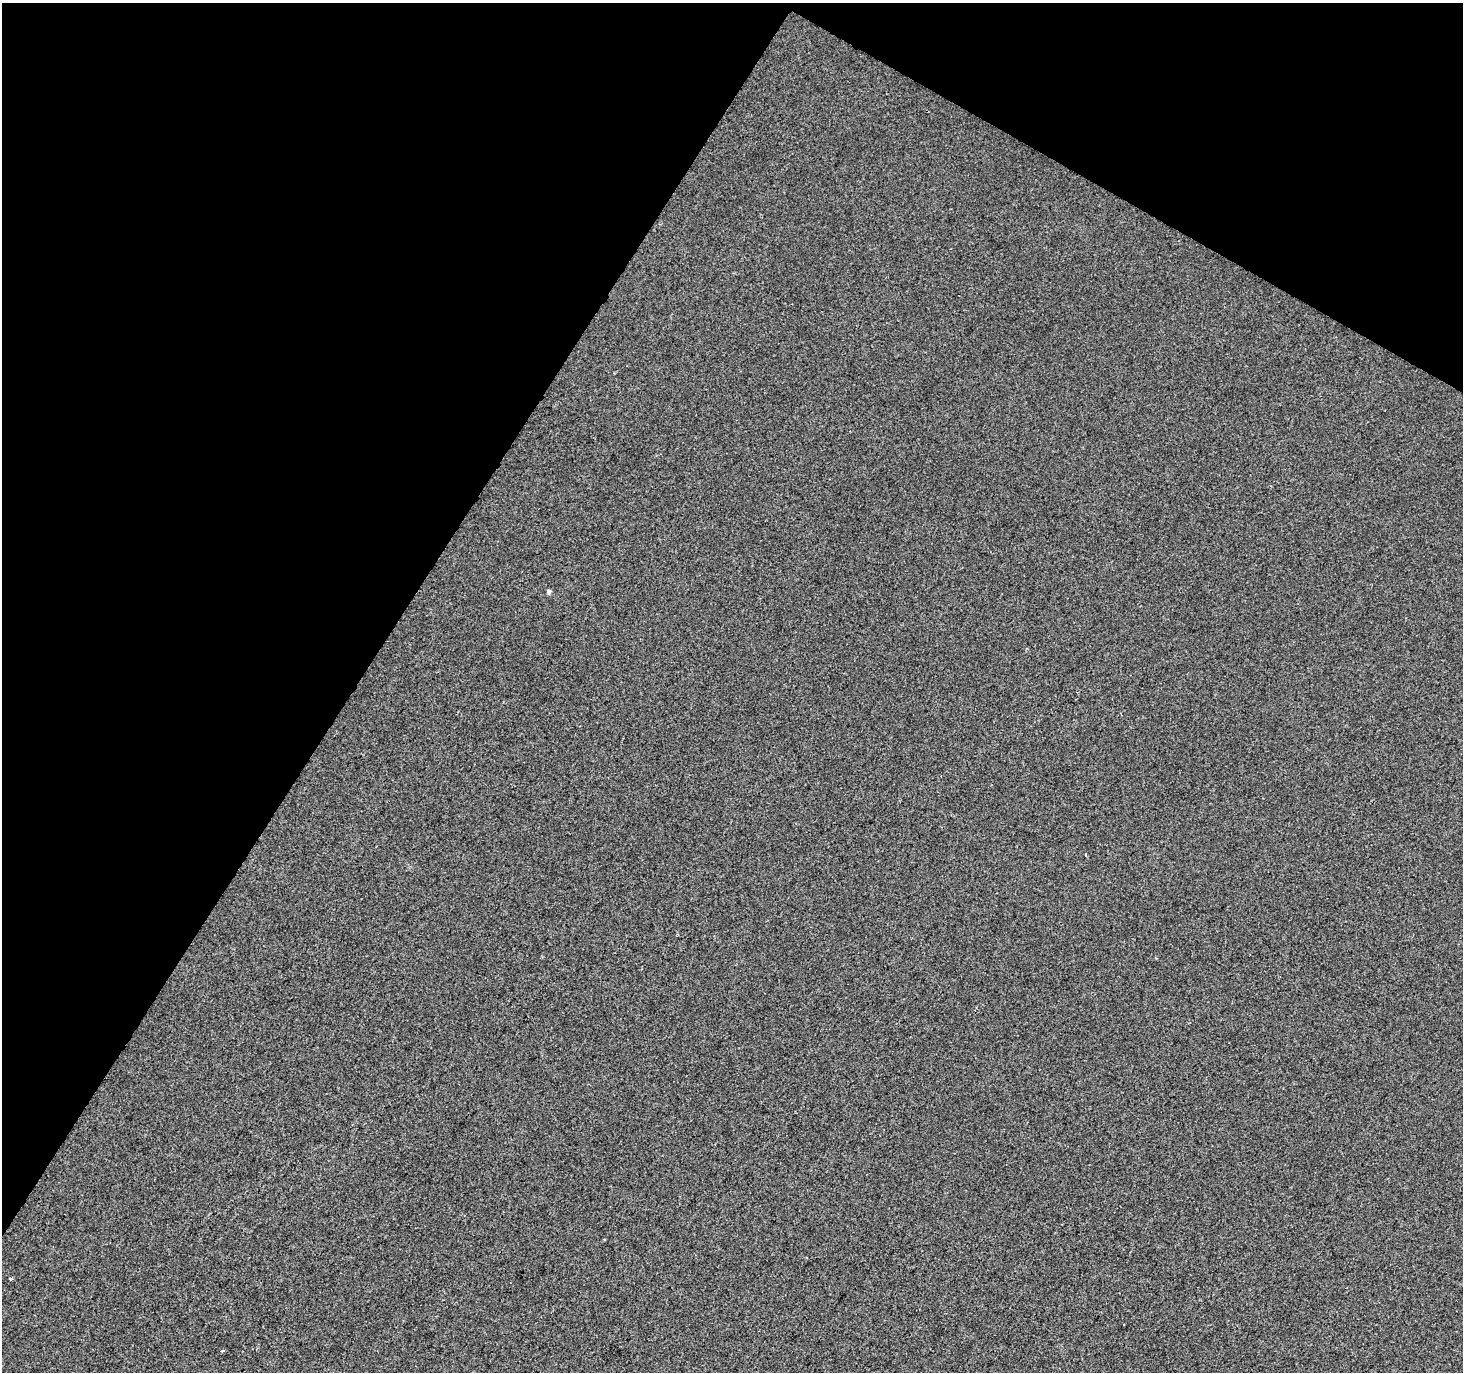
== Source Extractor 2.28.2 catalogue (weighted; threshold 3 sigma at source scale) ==
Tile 2 of 4 x 4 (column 2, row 1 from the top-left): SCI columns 1469-2929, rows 4368-5737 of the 5852 x 5929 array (HDU 1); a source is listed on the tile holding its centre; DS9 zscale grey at full resolution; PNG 1465 x 1374 px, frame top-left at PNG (2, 3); no overlay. Shown black and unused: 31% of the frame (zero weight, under 2 of 3 exposures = <1% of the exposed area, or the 3 px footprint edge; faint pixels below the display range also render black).
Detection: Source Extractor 2.28.2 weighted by HDU 2 'WHT'; one run over the whole footprint, this tile lists its part. Background 8.37e-04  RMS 0.0056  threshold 0.0254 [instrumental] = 3 sigma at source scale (4.5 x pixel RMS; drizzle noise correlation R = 1.50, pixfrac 1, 0.0396/0.0396 arcsec/px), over >= 5 px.
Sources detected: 4; all 4 listed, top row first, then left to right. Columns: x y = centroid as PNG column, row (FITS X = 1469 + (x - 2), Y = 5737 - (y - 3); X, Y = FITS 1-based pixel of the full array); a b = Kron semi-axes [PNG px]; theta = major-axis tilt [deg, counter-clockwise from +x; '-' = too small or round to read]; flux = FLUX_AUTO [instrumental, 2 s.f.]
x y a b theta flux
549 592 5 4 - 1.5
1085 855 3 2 - 0.94
11 1279 3 3 - 8.6
223 1351 3 3 - 2.8